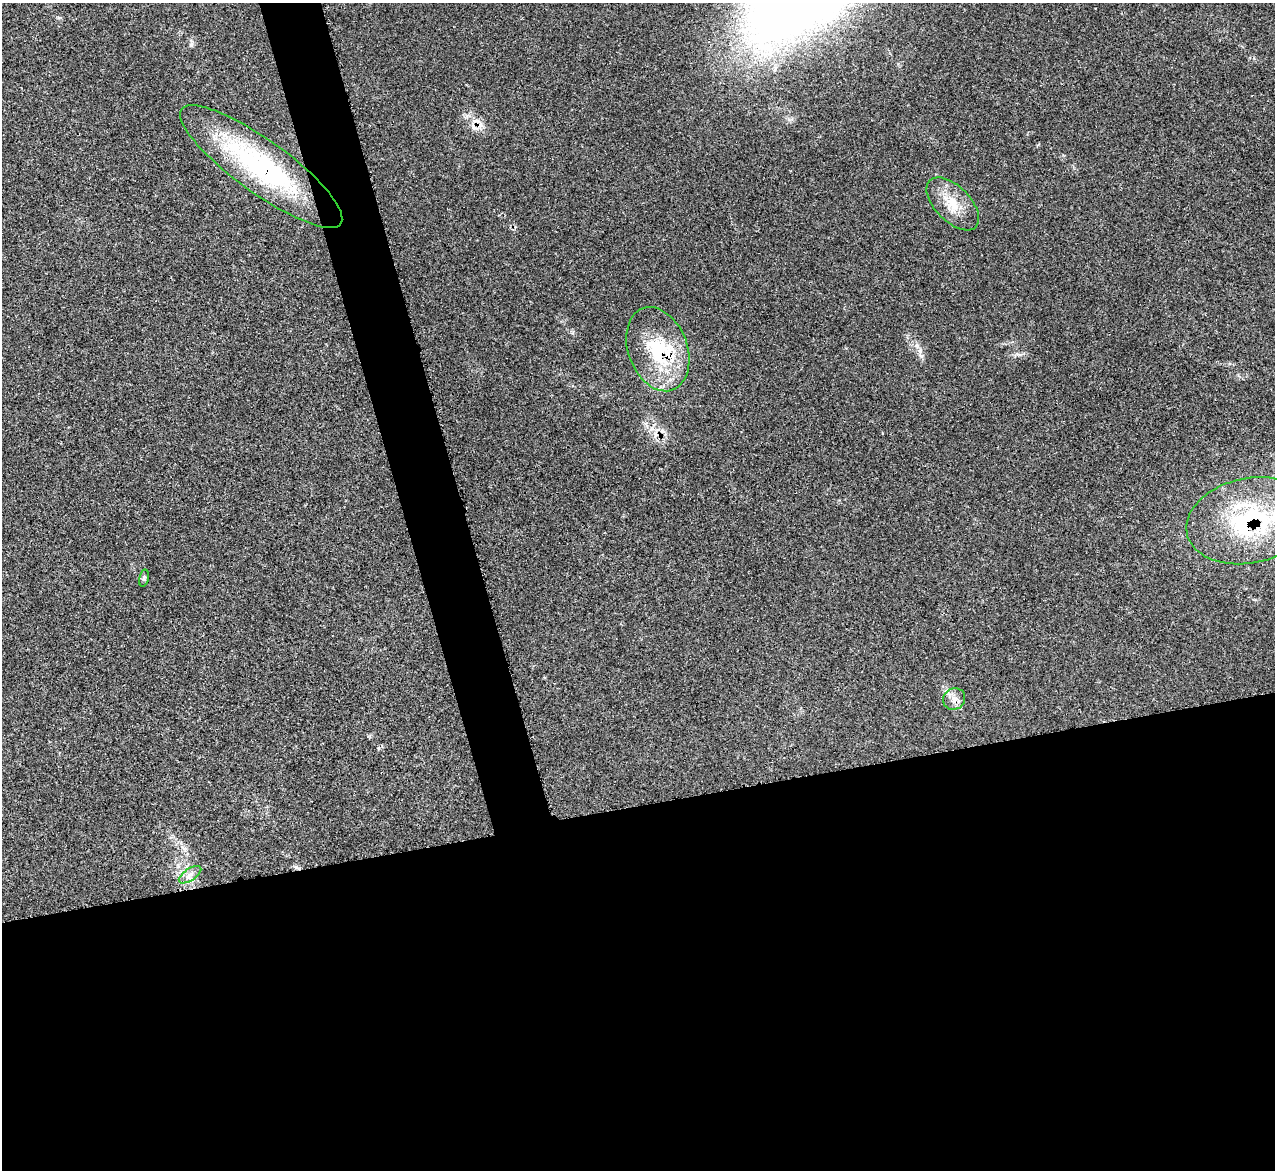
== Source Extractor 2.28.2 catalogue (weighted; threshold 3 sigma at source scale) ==
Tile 15 of 4 x 4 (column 3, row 4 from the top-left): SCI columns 2562-3834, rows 268-1435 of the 5114 x 5093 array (HDU 1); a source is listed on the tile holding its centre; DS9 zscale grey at full resolution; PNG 1277 x 1172 px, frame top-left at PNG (2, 3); each listed source drawn as its Kron ellipse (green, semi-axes under 4 px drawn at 4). Shown black and unused: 35% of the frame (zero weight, under 3 of 5 exposures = <1% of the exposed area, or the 3 px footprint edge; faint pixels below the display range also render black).
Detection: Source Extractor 2.28.2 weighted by HDU 2 'WHT'; one run over the whole footprint, this tile lists its part. Background 0.0168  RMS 0.0029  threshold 0.0128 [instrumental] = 3 sigma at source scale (4.5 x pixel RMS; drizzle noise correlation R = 1.50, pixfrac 1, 0.05/0.05 arcsec/px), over >= 5 px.
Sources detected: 12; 3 cosmic-ray / hot-pixel residue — neither listed nor drawn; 2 inside a brighter listed object's ellipse — not listed separately; the other 7 listed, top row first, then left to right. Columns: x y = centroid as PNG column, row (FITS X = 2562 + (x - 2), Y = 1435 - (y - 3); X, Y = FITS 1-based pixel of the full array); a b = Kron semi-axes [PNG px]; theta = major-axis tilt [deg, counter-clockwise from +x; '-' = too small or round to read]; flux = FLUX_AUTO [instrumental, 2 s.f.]
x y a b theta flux
261 166 98 26 -36 49
953 204 33 17 -45 7.2
658 349 43 29 -69 20
1249 521 64 42 12 42
144 578 8 5 77 0.55
954 699 11 10 - 2.1
190 875 13 6 34 1.6
Overlapping masked pixels (flux is a lower limit): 3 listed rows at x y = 261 166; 658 349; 1249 521
Isophote crosses this tile's border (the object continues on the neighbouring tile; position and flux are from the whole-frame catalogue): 1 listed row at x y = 1249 521